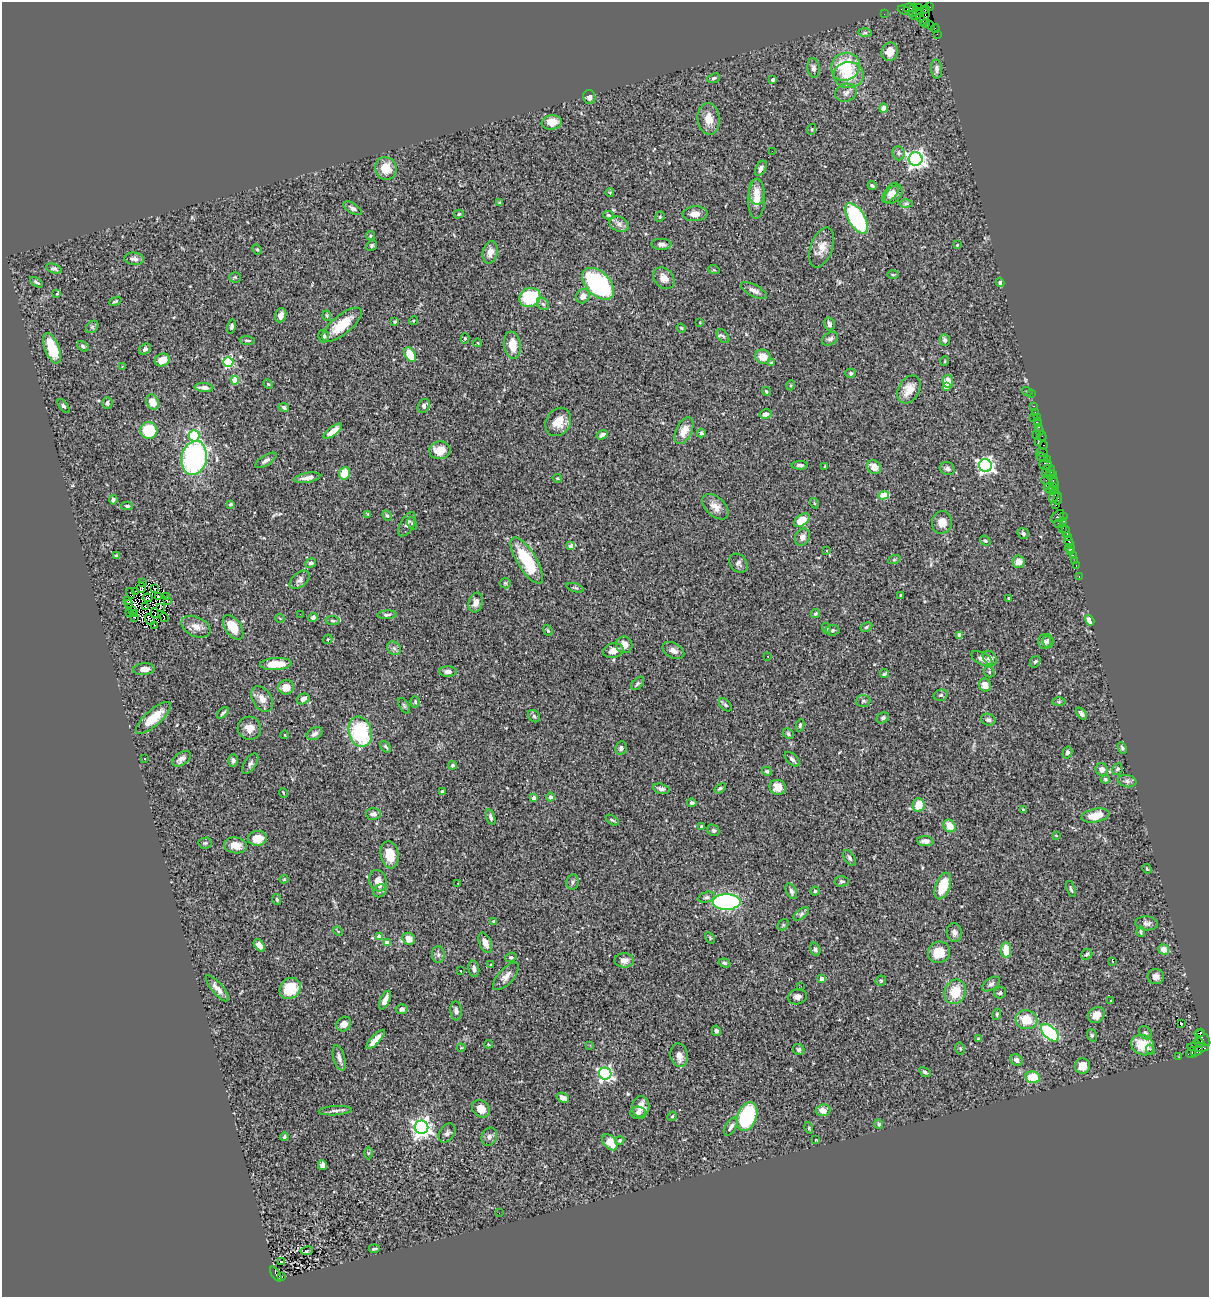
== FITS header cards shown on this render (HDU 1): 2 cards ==
NAXIS1  =                 1207
NAXIS2  =                 1295

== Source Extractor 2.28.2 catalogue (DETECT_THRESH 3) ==
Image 1207 x 1295 px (HDU 1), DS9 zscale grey, 1 PNG px = 1 image px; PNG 1211 x 1299 px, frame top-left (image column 1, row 1295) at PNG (2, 2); each listed source drawn as its Kron ellipse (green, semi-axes under 4 px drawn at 4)
Background 1.27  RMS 0.063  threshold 0.189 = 3 sigma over >= 5 px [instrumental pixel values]
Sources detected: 432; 4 with non-positive FLUX_AUTO (blend fragments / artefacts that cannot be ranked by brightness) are neither listed nor drawn; the other 428 listed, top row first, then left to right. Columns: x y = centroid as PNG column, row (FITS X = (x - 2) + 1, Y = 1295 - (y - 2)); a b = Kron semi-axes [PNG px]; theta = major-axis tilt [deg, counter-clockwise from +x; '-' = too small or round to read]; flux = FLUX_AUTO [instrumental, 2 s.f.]
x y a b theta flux
930 7 2 2 - 11
909 8 5 3 - 170
918 8 3 2 - 50
904 10 6 2 -18 58
913 10 7 4 76 210
924 10 4 2 - 50
884 14 2 2 - 25
917 14 7 4 46 440
925 16 11 4 77 240
920 18 4 3 - 210
926 23 3 2 - 31
930 25 6 2 -45 47
935 28 4 2 - 63
865 33 7 4 -1 8
937 34 2 2 - 15
890 52 9 8 - 47
845 67 15 13 33 180
813 68 9 6 -84 13
937 69 9 5 -87 15
849 75 15 13 -3 86
714 78 6 4 21 8
773 80 3 3 - 10
846 93 11 9 20 20
589 97 7 6 - 19
884 108 4 4 - 67
709 119 16 11 -85 46
552 122 10 7 8 62
812 129 5 3 - 4.7
772 151 2 2 - 26
899 153 7 6 - 11
916 159 7 6 - 1900
386 168 11 11 - 64
761 168 8 5 62 14
872 185 4 3 - 7.4
610 192 4 3 - 2.9
757 192 13 8 -89 31
891 193 11 6 54 23
894 195 11 7 48 24
757 199 20 8 88 57
500 203 4 3 - 4.2
906 204 7 4 1 8.6
353 208 10 5 -32 12
459 214 5 4 - 5.5
695 214 12 7 4 30
608 215 5 4 - 4.8
660 217 5 4 - 5.7
856 218 17 8 -59 530
619 224 10 7 -21 19
370 236 4 4 - 5.7
661 244 10 5 -2 15
372 245 6 5 - 6.8
957 245 3 3 - 4.1
822 247 21 11 70 49
257 249 5 4 - 5.2
490 252 11 7 77 30
134 259 10 6 -4 18
54 269 8 4 -20 11
714 270 6 3 -18 4
893 275 5 3 - 4.3
235 277 5 5 - 6.1
664 278 12 9 -45 28
37 282 7 3 -33 7.8
1000 283 4 4 - 8.6
598 284 19 12 -45 500
754 290 14 6 -27 20
57 294 3 3 - 3.2
583 296 7 6 - 29
530 297 11 9 23 240
115 301 6 3 19 6.3
543 304 7 5 -44 9.4
281 315 7 5 70 22
327 316 5 3 - 5.2
395 321 3 3 - 6.2
413 321 4 3 - 4.5
700 323 4 3 - 3.6
829 324 6 5 - 17
342 325 24 9 39 110
92 327 7 5 45 9.1
232 327 7 4 76 10
681 328 4 3 - 4.2
324 336 6 5 - 12
723 336 8 5 -51 8.8
465 338 5 4 - 6.5
830 339 8 6 30 13
247 340 7 3 -5 6
945 340 6 5 - 10
478 343 4 3 - 3.1
512 345 13 8 -81 65
83 346 6 4 -37 9.4
52 348 16 7 -69 130
145 349 6 5 - 11
410 355 8 5 -62 94
763 357 8 7 - 48
162 360 8 6 18 51
945 361 5 3 - 3.3
228 362 5 5 - 360
771 363 4 3 - 4
122 366 3 2 - 7.6
851 373 5 4 - 6.1
235 380 4 4 - 110
948 381 6 5 - 43
268 384 5 3 - 3.8
791 385 5 3 - 4
946 387 4 4 - 17
204 388 9 4 -4 17
909 389 15 10 60 54
766 391 5 4 - 5.6
1027 391 5 3 - 3.9
1031 394 2 2 - 25
153 402 8 6 -61 49
107 403 6 5 - 12
64 406 8 4 -51 8
424 406 7 5 60 13
1033 406 3 2 - 81
284 407 5 4 - 10
1035 412 2 2 - 32
766 414 6 5 - 15
1037 417 3 2 - 97
1034 418 3 2 - 23
558 422 15 12 57 62
1037 422 4 2 - 70
1038 427 3 3 - 56
149 430 8 8 - 170
1040 430 4 3 - 110
333 431 11 4 38 46
684 431 14 8 63 47
701 433 4 4 - 8.7
602 435 6 4 32 15
1036 435 4 3 - 50
194 436 5 5 - 360
1042 436 5 3 - 61
1038 442 3 3 - 130
1043 445 4 3 - 66
440 450 11 9 6 58
1042 452 6 2 -19 140
1042 457 6 3 -25 63
194 458 17 12 79 730
1047 459 4 2 - 67
266 460 12 5 32 16
1046 464 6 5 - 350
800 465 8 4 2 11
825 466 3 2 - 2.8
985 466 6 6 - 1400
874 467 8 6 -45 36
947 469 8 6 -18 12
1047 471 6 4 73 280
1051 471 6 3 77 140
344 473 6 5 - 74
1051 475 6 3 17 140
307 478 13 5 9 21
557 478 5 4 - 4.7
1047 480 6 2 -18 74
1054 482 7 3 -65 200
1052 486 3 3 - 180
1048 488 4 3 - 230
1052 490 6 4 6 260
884 495 5 4 - 90
1054 496 7 4 55 250
1058 499 6 3 85 160
113 500 5 3 - 6.3
814 503 5 3 - 4
231 504 4 3 - 6.5
1056 505 2 2 - 32
127 506 6 4 -1 7.1
715 507 16 9 -43 39
368 514 4 3 - 4.2
387 516 5 4 - 6.3
1057 516 8 3 42 420
1063 516 3 2 - 45
802 520 9 5 37 77
1064 521 3 2 - 80
942 522 11 10 - 38
1058 523 2 2 - 46
407 524 13 6 61 16
412 524 7 4 -64 6.8
1063 528 3 2 - 65
1066 532 5 4 - 180
1023 534 6 5 - 11
802 537 9 7 59 20
1068 537 3 2 - 69
985 541 5 4 - 7.1
1069 542 5 3 - 130
571 546 4 4 - 33
1070 548 4 2 - 39
826 550 3 3 - 13
1070 552 3 2 - 18
1073 555 3 2 - 58
116 556 4 3 - 6.4
894 560 6 4 19 5.7
527 561 26 9 -58 230
1075 561 2 2 - 15
1018 562 6 6 - 33
311 563 5 4 - 9.5
738 563 10 8 -50 16
1076 566 3 2 - 49
1079 576 3 2 - 25
300 580 12 7 39 17
142 582 3 2 - 1.8
505 583 5 5 - 5.3
141 588 5 2 - 1.9
575 588 9 4 -18 6.9
155 589 3 2 - 4.7
135 591 3 2 - 4
131 593 5 2 - 11
901 595 3 3 - 7.2
159 596 3 2 - 4.3
166 596 3 2 - 5.3
147 598 5 2 - 5.9
1009 598 4 3 - 4.8
128 600 2 2 - 10
167 600 3 2 - 6.5
476 602 10 7 74 28
128 603 3 2 - 2
146 607 4 2 - 2
160 607 4 2 - 4.7
132 610 3 2 - 2.8
130 613 3 2 - 2.1
155 613 5 2 - 0.014
134 614 3 2 - 2.1
300 614 2 2 - 6.4
815 614 5 4 - 7.6
387 615 9 4 3 10
134 617 3 2 - 0.19
164 617 5 2 - 4.9
280 618 5 3 - 3.3
313 618 5 4 - 12
150 620 6 2 -56 2.4
1090 620 5 4 - 28
333 621 7 4 -8 6.9
155 625 3 2 - 5
196 627 15 9 -25 34
233 627 14 8 -55 70
866 627 6 4 28 6.7
826 628 6 3 -71 5.1
548 630 6 4 -68 5.9
832 630 7 5 5 7.8
960 635 4 4 - 35
328 639 5 4 - 4.6
1048 641 7 5 -87 9.7
1044 642 7 6 - 13
624 645 8 8 - 37
394 648 7 6 - 13
613 651 10 7 14 37
673 651 12 7 -28 22
768 656 3 3 - 4.3
990 658 8 6 -50 21
982 659 12 5 -28 22
1035 662 6 5 - 8.3
276 664 16 6 3 84
144 669 11 6 3 28
448 672 9 5 -1 16
989 672 6 5 - 6.1
884 674 4 3 - 8.1
638 683 8 5 46 8.4
985 685 6 6 - 38
286 687 7 7 - 44
941 695 7 5 14 8.4
262 699 14 9 -58 32
303 699 7 5 27 18
863 701 7 6 - 8.4
415 702 6 4 -88 6.2
1059 702 6 4 1 6.4
725 705 8 5 -46 8.7
404 706 8 4 -58 7.2
223 713 7 3 45 7.4
1081 714 7 4 -53 10
534 716 7 5 -47 7.8
153 718 22 8 42 87
883 718 6 5 - 8.2
988 720 7 6 - 11
800 725 6 4 80 6.1
249 728 12 11 - 35
360 732 15 11 -75 330
314 734 8 6 30 15
788 734 6 4 -43 8.9
285 735 4 3 - 2.8
386 747 7 4 -52 7.7
621 748 7 5 68 9.6
1122 748 6 4 -64 8
1067 752 6 5 - 11
145 759 3 3 - 17
182 759 10 6 35 19
792 759 9 5 -44 13
233 760 6 4 -87 10
250 764 11 6 56 14
453 765 4 4 - 6.9
1102 769 6 6 - 19
1117 769 6 5 - 8.5
767 771 5 4 - 7.8
1105 779 5 4 - 7
1127 781 9 6 -12 13
778 787 8 7 - 40
720 788 6 4 36 7.7
661 789 8 5 -14 12
442 791 3 3 - 5.9
284 793 5 3 - 3.7
550 797 4 4 - 17
534 798 4 4 - 30
692 803 5 4 - 8.8
919 805 7 6 - 64
1023 809 3 2 - 4.5
373 814 7 5 -1 19
1096 815 14 6 11 81
491 817 8 4 -73 9.4
612 820 7 3 -35 5.8
949 826 7 5 -53 61
701 827 3 2 - 5.4
713 830 6 5 - 8.1
1056 836 3 2 - 2.7
258 838 9 7 5 60
925 841 8 5 -7 17
205 843 7 5 2 6.5
236 845 11 8 -10 45
390 855 14 9 -81 76
850 858 9 5 -58 8.8
1147 869 5 4 - 4.4
284 879 4 4 - 4
378 881 11 8 -72 33
842 881 7 5 2 7.3
572 882 7 6 - 11
458 883 3 2 - 4.6
943 886 14 7 70 98
1071 889 8 3 -72 6.8
380 891 7 6 - 13
791 891 8 5 -63 12
815 891 4 4 - 4.1
706 897 8 5 17 11
277 900 5 4 - 7.1
727 902 14 8 0 700
801 914 9 4 36 11
494 921 4 3 - 4.7
1147 923 11 7 -4 15
783 925 6 5 - 6.3
338 931 5 3 - 3.6
1141 932 5 3 - 6.1
954 933 9 7 -79 17
379 937 4 4 - 38
710 938 6 4 -58 4.9
409 939 6 6 - 42
387 943 4 4 - 58
485 943 11 6 -67 31
259 945 7 4 -53 32
815 949 7 5 -70 8.4
1164 949 5 5 - 38
1006 950 8 5 -84 83
939 952 11 10 - 76
1087 954 6 5 - 8.3
438 955 8 6 -90 14
511 957 6 4 19 7
624 960 10 7 -1 26
1113 961 3 2 - 4
725 963 6 4 -18 7.4
491 965 3 3 - 3.7
474 969 8 5 -80 13
461 971 3 2 - 2.9
506 976 17 7 48 31
1156 976 8 7 - 19
822 979 4 4 - 27
881 981 5 5 - 5.7
991 984 10 5 36 13
801 986 3 2 - 4
217 988 16 5 -50 28
290 988 11 9 47 100
955 992 12 10 68 94
1000 993 6 5 - 8.5
797 997 9 7 11 16
385 1000 10 4 66 30
1111 1000 3 2 - 7.6
402 1009 6 5 - 13
456 1011 9 6 -85 14
997 1014 6 4 79 5.8
1096 1015 9 7 39 35
1026 1020 11 9 -14 87
344 1024 8 6 46 22
1181 1024 3 2 - 3
716 1031 5 4 - 9.3
1200 1032 3 3 - 800
1050 1033 11 6 -44 310
1145 1033 7 5 -52 10
1092 1035 6 5 - 6.1
979 1038 4 3 - 3.8
1202 1038 10 5 -46 120
375 1040 12 4 46 36
1199 1043 5 4 - 170
489 1044 4 2 - 2.9
590 1045 3 3 - 3.4
1143 1045 12 9 -30 98
1198 1047 11 4 -3 400
461 1048 4 4 - 4
960 1048 6 4 -76 5.9
799 1049 6 5 - 8.6
1150 1049 5 4 - 6.2
1197 1051 6 3 29 200
1191 1053 5 4 - 230
679 1055 12 8 -77 28
1179 1057 2 2 - 16
339 1058 13 5 -75 19
1017 1060 6 5 - 18
1082 1066 8 7 - 51
925 1072 6 4 -30 7.8
605 1074 6 6 - 1000
1033 1077 7 6 - 110
563 1098 6 5 - 18
641 1107 11 8 80 39
481 1109 9 8 - 50
823 1110 7 6 - 42
335 1111 16 4 4 17
638 1113 8 6 -5 12
672 1116 5 4 - 4.9
747 1116 15 9 70 400
879 1124 5 4 - 7.5
422 1127 7 6 - 2200
731 1127 10 5 60 14
809 1128 6 3 -73 4.6
447 1133 10 7 55 14
284 1137 4 3 - 6.2
489 1137 9 7 67 14
620 1140 5 4 - 6.8
816 1140 3 2 - 2.6
610 1142 9 6 -50 63
368 1153 6 4 89 5.3
322 1165 5 4 - 16
499 1213 3 2 - 4.5
374 1249 5 2 - 7.2
307 1251 6 4 9 5
281 1262 3 2 - 8
276 1274 8 4 -56 470
282 1277 4 3 - 220
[4 non-positive-flux detections neither listed nor drawn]